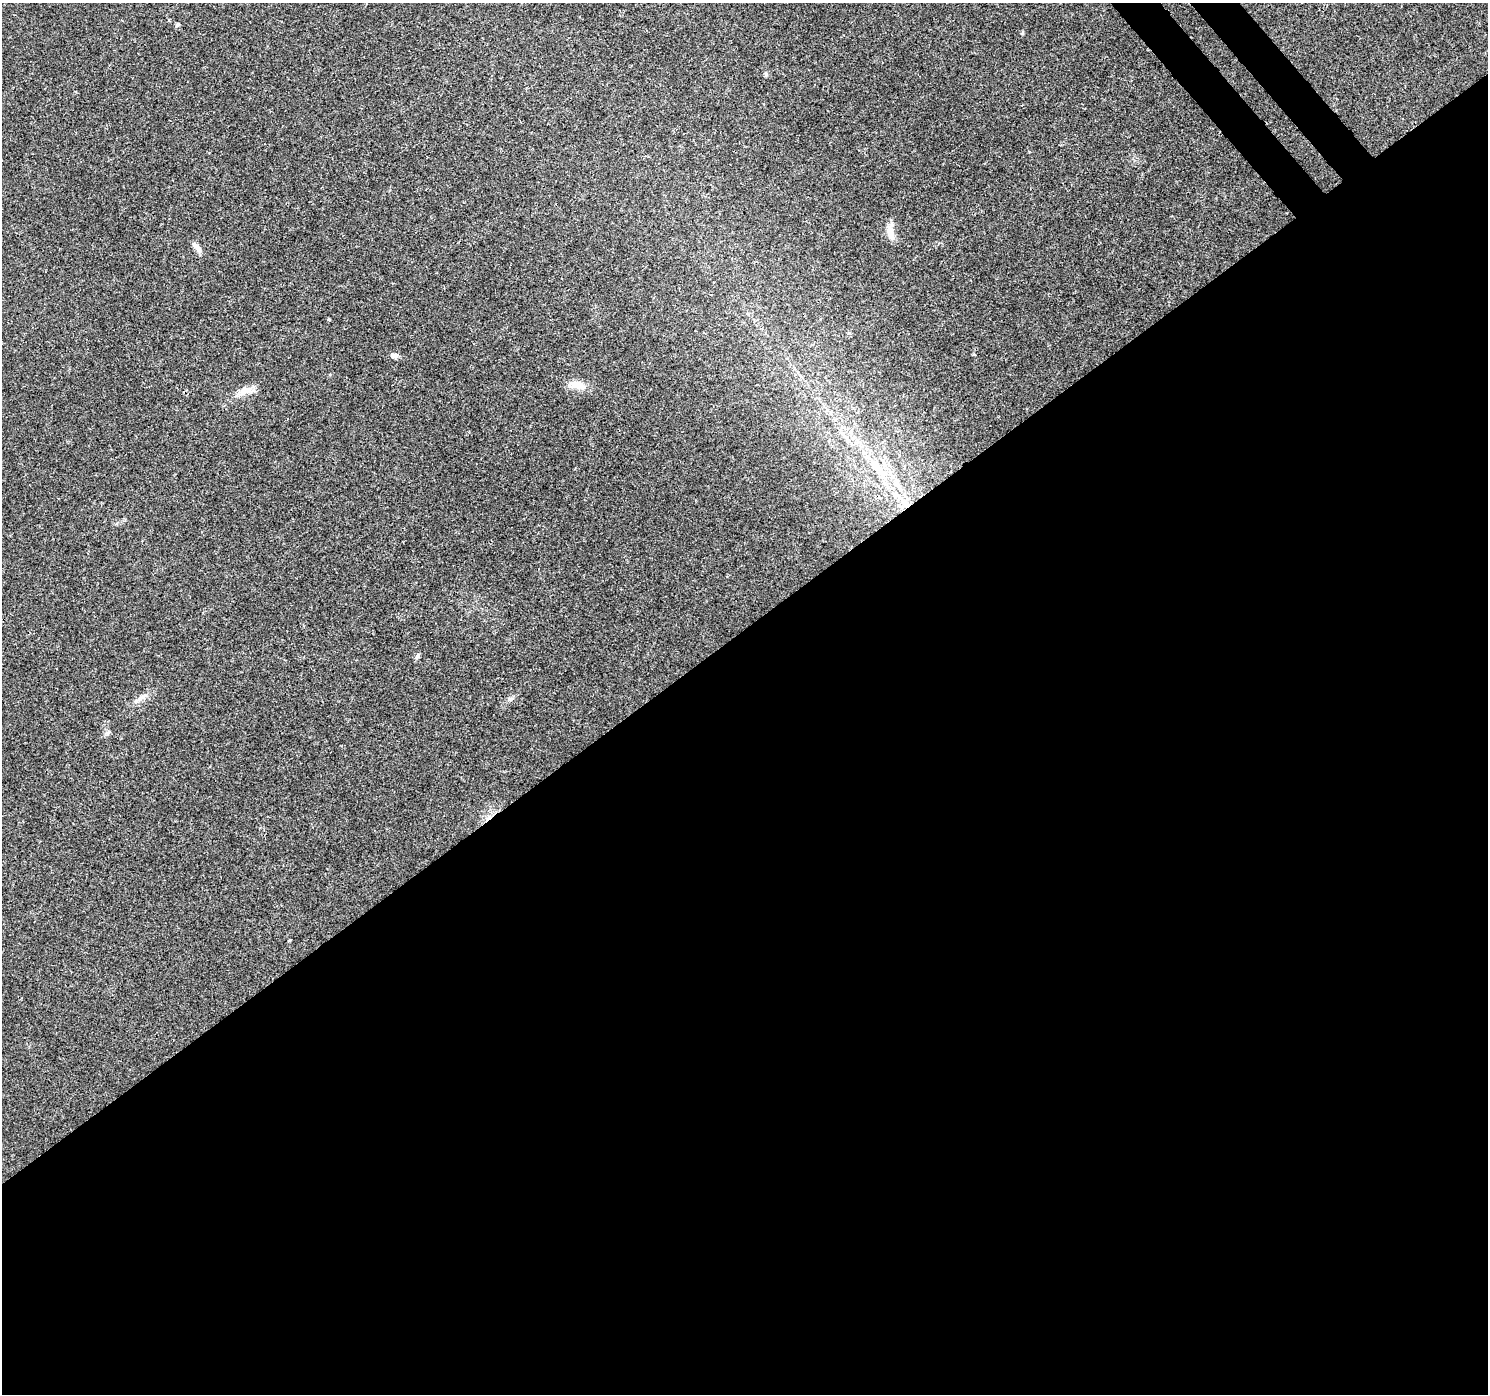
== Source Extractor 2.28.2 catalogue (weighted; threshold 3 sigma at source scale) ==
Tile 15 of 4 x 4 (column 3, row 4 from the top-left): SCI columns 3027-4512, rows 240-1631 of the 6045 x 5985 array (HDU 1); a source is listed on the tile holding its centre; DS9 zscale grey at full resolution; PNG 1490 x 1396 px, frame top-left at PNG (2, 3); no overlay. Shown black and unused: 56% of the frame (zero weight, under 3 of 4 exposures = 5% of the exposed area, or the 3 px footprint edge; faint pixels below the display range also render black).
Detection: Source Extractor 2.28.2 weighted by HDU 2 'WHT'; one run over the whole footprint, this tile lists its part. Background 0.0257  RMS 0.003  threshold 0.0135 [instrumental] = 3 sigma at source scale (4.5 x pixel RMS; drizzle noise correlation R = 1.50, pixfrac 1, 0.0396/0.0396 arcsec/px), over >= 5 px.
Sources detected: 15; all 15 listed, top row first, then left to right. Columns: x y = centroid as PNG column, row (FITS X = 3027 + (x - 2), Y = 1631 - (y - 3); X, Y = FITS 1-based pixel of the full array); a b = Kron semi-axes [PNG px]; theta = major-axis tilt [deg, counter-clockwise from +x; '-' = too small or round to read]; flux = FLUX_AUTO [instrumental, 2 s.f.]
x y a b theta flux
177 25 5 5 - 0.61
766 74 6 4 -72 0.4
890 233 21 9 -79 2.8
196 247 21 5 -49 1.4
394 355 10 7 -7 0.98
578 385 19 11 -28 3.3
245 390 20 11 18 3.2
845 437 13 3 -48 1.1
878 467 20 8 -53 4.3
898 485 13 7 -54 1.9
905 504 15 6 -53 2.6
417 656 8 5 63 0.67
510 699 6 6 - 0.69
136 701 10 5 34 0.98
108 733 8 5 70 0.65
Overlapping masked pixels (flux is a lower limit): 1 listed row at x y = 905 504
Unlisted compact peaks at least as high as the median listed source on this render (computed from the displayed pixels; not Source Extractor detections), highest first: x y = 1022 33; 329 319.